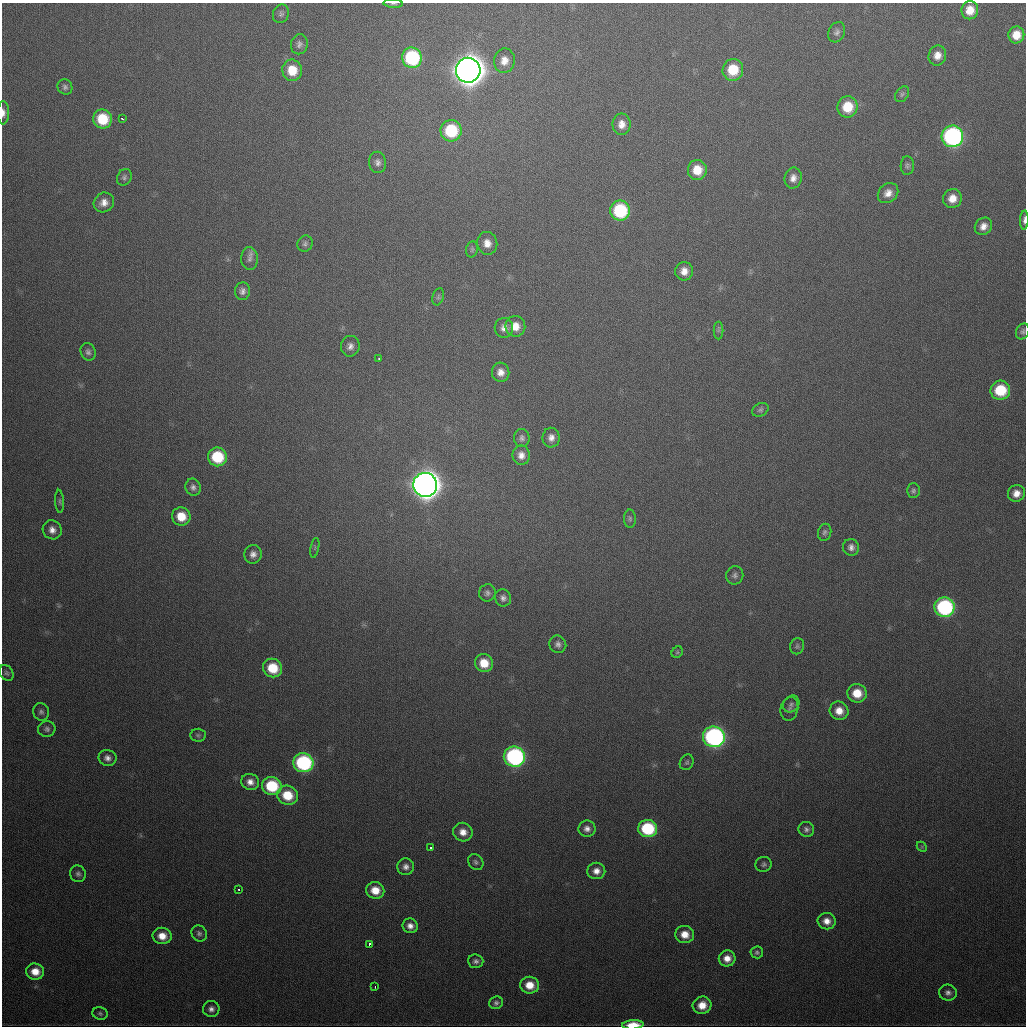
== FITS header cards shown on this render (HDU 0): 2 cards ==
NAXIS1  =                 1024
NAXIS2  =                 1024

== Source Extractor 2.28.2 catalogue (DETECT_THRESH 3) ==
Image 1024 x 1024 px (HDU 0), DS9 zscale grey, 1 PNG px = 1 image px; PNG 1028 x 1028 px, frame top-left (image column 1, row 1024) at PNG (2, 3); each listed source drawn as its Kron ellipse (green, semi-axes under 4 px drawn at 4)
Background 441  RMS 16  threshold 47.7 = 3 sigma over >= 5 px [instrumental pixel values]
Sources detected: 121; all 121 listed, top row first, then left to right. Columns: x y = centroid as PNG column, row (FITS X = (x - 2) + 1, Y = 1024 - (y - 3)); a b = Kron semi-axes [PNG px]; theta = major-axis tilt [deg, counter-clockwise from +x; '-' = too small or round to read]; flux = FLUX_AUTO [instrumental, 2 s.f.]
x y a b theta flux
393 4 10 3 -3 1.9e+03
970 10 9 8 - 1.7e+04
281 14 9 8 - 3.4e+03
837 32 10 8 63 4.3e+03
1016 35 8 8 - 1.7e+04
299 44 10 8 78 4.4e+03
937 55 10 9 - 1.1e+04
412 58 10 10 - 1.1e+05
504 61 12 10 81 1.1e+04
292 70 11 10 - 2.5e+04
468 70 12 12 - 2.4e+06
733 70 11 10 - 3.4e+04
65 87 8 7 - 3.3e+03
902 94 8 6 55 2.6e+03
848 107 10 10 - 3.2e+04
3 113 11 6 -89 6.4e+03
102 119 9 9 - 4.1e+04
122 119 3 2 - 2.0e+03
622 124 10 9 - 1.0e+04
451 131 10 10 - 6.3e+04
952 136 11 11 - 2.8e+05
378 162 10 8 -82 5.4e+03
907 166 9 7 87 3.1e+03
697 170 10 9 - 2.2e+04
124 177 9 7 62 3.2e+03
793 178 10 8 76 7.6e+03
888 193 11 9 42 9.7e+03
952 198 9 9 - 1.4e+04
104 202 10 9 - 9.7e+03
620 211 10 10 - 8.6e+04
1024 220 10 3 87 3.7e+03
983 226 9 8 - 8.7e+03
487 243 11 10 - 1.1e+04
305 244 8 7 - 3.2e+03
472 249 8 6 74 2.4e+03
250 259 11 8 -88 5.3e+03
684 271 9 9 - 1.0e+04
243 291 9 7 85 4.9e+03
438 297 9 5 72 2.3e+03
515 326 10 10 - 1.4e+04
504 328 10 9 - 7.3e+03
718 330 9 5 90 2.1e+03
1023 331 8 6 62 2.8e+03
350 346 10 9 - 6.3e+03
88 352 9 7 -67 3.9e+03
379 358 2 2 - 7.0e+02
501 372 9 8 - 8.9e+03
1000 390 10 9 - 4.8e+04
760 410 9 6 26 2.8e+03
522 438 9 7 -86 3.9e+03
551 438 10 8 -88 7.0e+03
521 455 10 8 -83 8.4e+03
217 457 9 9 - 5.5e+04
425 485 12 12 - 1.7e+06
193 487 9 7 -71 4.5e+03
913 491 7 6 - 2.8e+03
1016 493 9 8 - 9.9e+03
60 501 11 4 -87 2.2e+03
181 516 9 9 - 2.3e+04
630 519 9 6 -89 2.8e+03
52 530 10 9 - 7.9e+03
825 532 8 6 77 3.1e+03
851 547 8 8 - 5.4e+03
315 548 10 3 79 1.5e+03
253 554 9 8 - 6.5e+03
735 575 9 8 - 4.1e+03
487 593 9 8 - 4.0e+03
503 598 8 8 - 4.8e+03
944 607 10 10 - 1.6e+05
558 644 9 8 - 4.7e+03
797 646 8 7 - 2.8e+03
677 652 6 5 - 1.8e+03
484 663 9 9 - 2.2e+04
273 668 10 9 - 3.4e+04
7 673 9 6 -58 2.9e+03
857 693 9 9 - 2.3e+04
791 704 9 7 48 3.6e+03
789 709 12 8 75 4.7e+03
839 711 9 9 - 1.4e+04
41 712 9 8 - 3.7e+03
47 729 8 8 - 3.8e+03
198 735 7 6 - 2.5e+03
714 737 11 10 - 3.2e+05
514 757 10 10 - 2.4e+05
107 758 9 8 - 5.9e+03
687 762 8 6 63 2.4e+03
303 763 10 9 - 1.5e+05
250 782 9 8 - 8.1e+03
272 786 10 9 - 5.8e+04
287 795 10 9 - 3.0e+04
648 828 9 8 - 7.7e+04
587 829 8 8 - 6.3e+03
806 829 8 7 - 3.9e+03
463 832 10 9 - 1.1e+04
922 847 6 4 -46 1.4e+03
431 848 3 3 - 3.0e+03
476 862 9 7 -50 3.0e+03
764 864 8 7 - 3.0e+03
406 867 8 8 - 5.8e+03
596 871 9 8 - 8.4e+03
78 874 8 7 - 3.6e+03
238 889 3 3 - 2.3e+03
375 890 9 8 - 1.8e+04
827 921 9 8 - 9.8e+03
410 926 8 7 - 7.1e+03
199 933 8 7 - 3.4e+03
685 934 9 8 - 1.5e+04
162 936 9 8 - 1.5e+04
369 944 3 3 - 1.7e+04
757 952 6 6 - 2.7e+03
727 958 8 8 - 1.1e+04
476 961 8 7 - 4.0e+03
35 972 9 8 - 1.6e+04
530 985 9 8 - 1.8e+04
375 987 3 2 - 3.8e+03
948 993 9 8 - 4.7e+03
496 1003 7 6 - 3.1e+03
702 1005 9 8 - 1.6e+04
211 1009 8 8 - 5.0e+03
100 1013 8 6 -13 2.6e+03
633 1025 10 4 3 2.4e+04
At the frame edge (FLAGS 8, measured only in part): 4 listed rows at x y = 393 4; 3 113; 1024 220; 633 1025